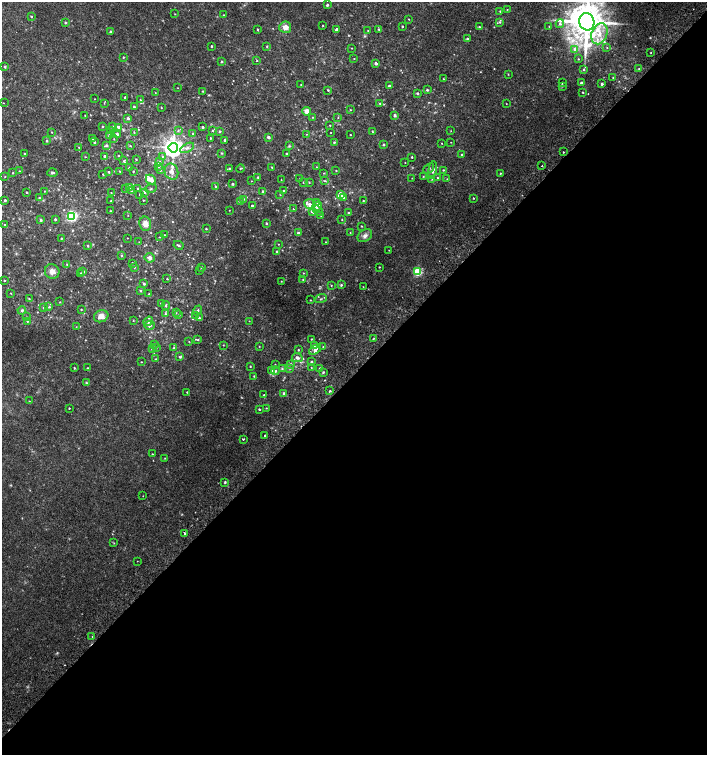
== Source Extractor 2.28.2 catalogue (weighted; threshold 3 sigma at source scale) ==
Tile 15 of 4 x 4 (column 3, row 4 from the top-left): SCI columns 2999-4407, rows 35-1540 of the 6060 x 6084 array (HDU 1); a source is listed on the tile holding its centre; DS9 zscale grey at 2 x 2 block average (1 PNG px = mean of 2 x 2 image px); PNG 709 x 757 px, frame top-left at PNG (2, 2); each listed source drawn as its Kron ellipse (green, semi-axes under 4 px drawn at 4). Shown black and unused: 51% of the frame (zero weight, under 2 of 3 exposures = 2% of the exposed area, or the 3 px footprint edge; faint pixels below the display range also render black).
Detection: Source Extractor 2.28.2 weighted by HDU 2 'WHT'; one run over the whole footprint, this tile lists its part. Background 0.0239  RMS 0.0055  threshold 0.0246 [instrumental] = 3 sigma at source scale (4.5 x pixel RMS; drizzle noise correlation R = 1.50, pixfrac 1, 0.0396/0.0396 arcsec/px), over >= 5 px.
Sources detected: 330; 1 too faint to see at this stretch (2 x 2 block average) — neither listed nor drawn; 1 coinciding with a brighter row at this scale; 13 inside a brighter listed object's ellipse — not listed separately; the other 315 listed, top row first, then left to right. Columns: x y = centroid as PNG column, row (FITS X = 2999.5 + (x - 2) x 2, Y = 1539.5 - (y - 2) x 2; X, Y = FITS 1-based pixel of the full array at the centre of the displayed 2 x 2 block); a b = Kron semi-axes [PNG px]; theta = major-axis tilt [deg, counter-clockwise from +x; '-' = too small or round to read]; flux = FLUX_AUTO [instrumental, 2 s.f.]
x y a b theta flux
327 5 2 2 - 2.1
507 10 2 2 - 0.58
500 11 2 2 - 0.85
175 14 2 2 - 0.61
223 15 2 2 - 0.67
31 17 3 2 - 0.99
409 19 2 2 - 0.55
65 22 3 2 - 0.93
500 22 4 3 - 1.3
587 22 9 7 -76 3900
560 24 4 3 - 2.6
323 25 2 2 - 0.6
402 26 2 2 - 1.4
549 26 2 2 - 0.49
285 27 6 5 - 8.2
479 27 3 2 - 0.89
257 29 2 2 - 1
337 29 3 2 - 2.3
379 29 3 2 - 0.93
368 31 2 2 - 0.6
111 32 2 2 - 2.1
599 34 11 7 68 19
467 39 3 3 - 1.5
211 46 2 2 - 1.2
267 46 3 2 - 0.9
352 48 2 2 - 0.52
607 48 3 2 - 0.59
575 49 3 3 - 7.2
651 53 2 2 - 0.62
123 57 2 2 - 0.93
354 58 2 2 - 0.66
578 59 3 2 - 0.88
257 61 2 2 - 0.7
221 62 2 2 - 1.8
376 63 2 2 - 4.8
5 67 4 3 - 1.1
584 69 3 3 - 1.5
639 69 2 2 - 0.76
508 74 3 2 - 0.62
613 77 2 2 - 0.82
443 79 2 2 - 0.68
562 83 4 2 - 0.9
581 83 2 2 - 4.4
602 84 2 2 - 2.8
301 85 2 2 - 0.56
389 86 2 2 - 4.2
562 86 3 2 - 0.93
178 88 2 2 - 0.41
328 90 3 2 - 1.1
427 90 3 2 - 1.7
203 91 3 2 - 0.82
583 92 2 2 - 0.95
155 93 2 2 - 0.45
417 93 3 3 - 1.9
125 97 2 2 - 1.5
95 99 2 2 - 0.39
140 100 2 2 - 0.59
3 103 2 2 - 0.51
104 103 3 2 - 0.52
380 103 3 2 - 1.1
506 104 2 2 - 0.38
134 107 2 2 - 1.5
161 108 2 2 - 0.74
350 110 2 2 - 0.65
306 111 4 4 - 7.3
85 115 2 2 - 0.54
395 115 2 2 - 3.5
313 117 3 2 - 0.63
128 118 3 3 - 2.5
338 118 2 2 - 0.58
330 125 2 2 - 0.67
102 127 3 2 - 1
113 127 3 2 - 3.3
119 127 4 3 - 3.8
203 127 3 2 - 1.8
178 130 3 2 - 0.97
212 130 3 3 - 1
110 131 3 3 - 1.2
220 131 3 3 - 2.2
451 131 2 2 - 0.48
52 132 2 2 - 0.63
134 132 3 2 - 0.72
331 132 2 2 - 0.44
373 132 3 2 - 0.83
193 133 3 2 - 0.9
117 134 4 3 - 2.6
306 134 2 2 - 0.51
350 135 2 2 - 0.69
110 136 4 4 - 3
268 137 3 3 - 3.1
210 138 2 2 - 1.1
92 139 2 2 - 1.2
114 139 2 2 - 0.64
225 140 2 2 - 2.9
47 141 3 2 - 1.1
94 142 2 2 - 1.5
334 142 2 2 - 1.1
451 142 2 2 - 0.38
442 143 2 2 - 0.51
106 145 4 3 - 2
383 145 3 3 - 1.2
130 146 3 2 - 0.78
289 146 3 3 - 1.1
79 147 2 2 - 0.52
173 148 5 4 - 970
187 148 7 4 28 4.2
563 152 2 2 - 2.4
221 153 3 2 - 0.94
286 153 2 2 - 1.3
24 154 2 2 - 0.83
462 155 3 2 - 2.1
105 156 2 2 - 3.5
118 156 3 2 - 0.79
162 156 3 3 - 1.2
85 157 2 2 - 0.57
412 157 2 2 - 1.1
136 159 2 2 - 0.76
124 161 3 3 - 1.3
160 162 3 3 - 1.4
405 162 2 2 - 0.5
158 166 3 3 - 2.6
542 166 2 2 - 3.3
272 167 3 2 - 0.64
317 167 2 2 - 0.48
129 168 2 2 - 1.5
229 168 3 2 - 0.9
240 168 4 2 - 1.1
429 168 6 3 39 2.6
160 170 3 3 - 1.7
336 170 2 2 - 0.75
433 170 9 4 80 3.6
443 170 3 3 - 1.1
19 171 3 2 - 0.43
120 171 4 2 - 0.71
133 171 2 2 - 0.85
109 172 2 2 - 1.4
171 172 8 6 -68 6.4
13 173 2 2 - 0.76
52 173 5 3 - 1.8
324 173 3 2 - 0.66
500 173 2 2 - 0.93
103 174 2 2 - 0.7
423 176 2 2 - 0.74
5 177 3 2 - 0.68
258 177 3 3 - 1.1
300 178 2 2 - 0.47
412 178 2 2 - 0.44
437 178 3 3 - 1.3
432 179 3 2 - 0.77
447 179 3 2 - 0.71
151 180 5 4 - 8.6
281 180 2 2 - 0.47
251 181 2 2 - 0.41
324 181 3 2 - 0.79
303 182 2 2 - 0.72
309 182 3 2 - 0.67
232 184 2 2 - 1.6
216 186 3 2 - 1.3
130 187 3 3 - 4.4
126 188 2 2 - 0.8
138 189 2 2 - 1.3
151 189 6 2 19 1.5
44 191 2 2 - 0.57
131 191 4 2 - 1.2
284 191 2 2 - 0.65
27 192 2 2 - 1.1
144 192 3 3 - 2.5
263 192 3 2 - 3.1
111 193 2 2 - 0.43
140 194 2 2 - 0.87
280 195 3 2 - 0.51
340 195 3 3 - 24
343 197 4 3 - 2.3
39 198 2 2 - 1.2
473 198 2 2 - 0.91
244 199 3 2 - 1
5 200 2 2 - 1.5
143 200 2 2 - 0.63
363 200 2 2 - 0.73
111 201 2 2 - 0.51
240 201 3 2 - 1.6
317 202 4 3 - 2.2
310 204 5 5 - 4.1
252 206 2 2 - 2.1
317 206 5 3 - 6.2
293 209 2 2 - 0.83
229 210 2 2 - 0.4
318 210 6 3 -45 2.3
110 211 2 2 - 0.65
312 211 4 3 - 6.3
349 213 3 2 - 1.3
128 215 2 2 - 0.42
321 215 3 2 - 0.98
71 216 3 3 - 200
55 219 2 2 - 2
41 220 3 3 - 1.9
342 220 2 2 - 0.68
266 223 2 2 - 1.9
145 224 7 6 - 8.2
5 225 2 2 - 0.61
361 226 2 2 - 0.8
206 229 2 2 - 1
298 233 3 3 - 1.8
350 233 2 2 - 0.57
165 235 4 2 - 0.65
365 236 8 6 32 4.7
160 237 2 2 - 0.59
61 238 2 2 - 0.72
127 238 2 2 - 0.48
139 242 2 2 - 0.58
326 242 2 2 - 0.51
278 244 2 2 - 0.47
178 245 5 2 - 1.4
88 246 3 2 - 1.1
389 250 2 2 - 0.36
277 252 3 2 - 1.8
122 256 3 3 - 1.1
150 258 5 4 - 4.3
132 263 3 3 - 1.9
67 264 2 2 - 0.62
134 267 3 2 - 1.1
201 267 2 2 - 2.2
379 267 2 2 - 0.7
52 271 7 7 - 6.2
83 271 3 2 - 3.3
199 271 2 2 - 0.42
417 272 3 3 - 84
303 273 2 2 - 0.68
81 274 3 3 - 2.8
167 279 3 2 - 0.69
303 279 3 2 - 0.72
4 281 2 2 - 0.81
281 281 2 2 - 0.54
144 284 3 3 - 1.7
331 285 3 2 - 0.63
341 285 3 3 - 1.8
363 287 2 2 - 0.45
140 290 3 2 - 1.1
11 293 2 2 - 0.58
149 294 2 2 - 0.82
29 299 3 2 - 0.94
321 299 6 2 19 1.3
310 300 2 2 - 0.67
60 302 2 2 - 0.69
161 304 4 2 - 0.93
166 306 4 2 - 1.1
44 307 3 3 - 1.7
49 307 3 3 - 1.5
22 310 4 3 - 1.9
81 310 2 2 - 0.73
198 310 5 3 - 1.7
176 313 2 2 - 0.56
166 314 4 4 - 1.9
179 315 3 2 - 1.1
101 316 7 6 - 7.9
196 316 3 3 - 1.9
26 317 3 2 - 0.66
199 318 3 3 - 1.4
27 321 3 2 - 0.82
133 321 3 2 - 0.5
148 321 5 3 - 4.7
249 321 2 2 - 0.42
149 325 5 4 - 3.2
76 327 3 2 - 0.52
311 339 2 2 - 0.82
373 339 3 2 - 0.91
198 340 3 3 - 1.4
189 341 2 2 - 0.57
154 344 3 3 - 1.4
223 345 3 2 - 0.53
314 345 3 3 - 1.6
259 346 2 2 - 0.47
156 347 3 3 - 1.6
323 347 2 2 - 0.71
152 348 3 3 - 1.4
174 348 3 3 - 1.6
298 350 2 2 - 1.1
315 350 7 3 34 3.8
180 357 4 3 - 1.2
297 358 5 4 - 4.5
155 359 2 2 - 0.67
141 362 2 2 - 0.53
311 362 2 2 - 2
290 364 4 3 - 1.7
275 365 2 2 - 0.89
250 366 2 2 - 0.85
311 367 2 2 - 0.5
74 368 2 2 - 1.1
88 368 3 2 - 0.92
290 368 3 2 - 0.95
282 369 4 3 - 1.5
320 369 2 2 - 2.8
272 370 3 3 - 1.3
275 371 4 3 - 2.2
323 372 3 2 - 1.3
254 376 2 2 - 0.71
86 383 4 3 - 1.1
330 391 2 2 - 3.7
187 392 2 2 - 0.88
284 393 3 3 - 1.6
264 395 2 2 - 0.79
29 401 2 2 - 0.55
69 408 2 2 - 0.87
266 408 2 2 - 0.6
259 409 2 2 - 1.5
265 435 2 2 - 1.4
243 439 2 2 - 1.8
152 454 2 2 - 0.61
165 458 2 2 - 0.52
225 482 3 3 - 1.2
143 496 2 2 - 0.38
184 533 2 2 - 2.5
114 543 3 2 - 0.73
137 561 2 2 - 0.45
92 636 2 2 - 0.68
Overlapping masked pixels (flux is a lower limit): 1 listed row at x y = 184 533
Isophote crosses this tile's border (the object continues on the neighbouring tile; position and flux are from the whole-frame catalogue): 1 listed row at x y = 587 22
Diffuse or blended objects may show on this block-average render without a row.